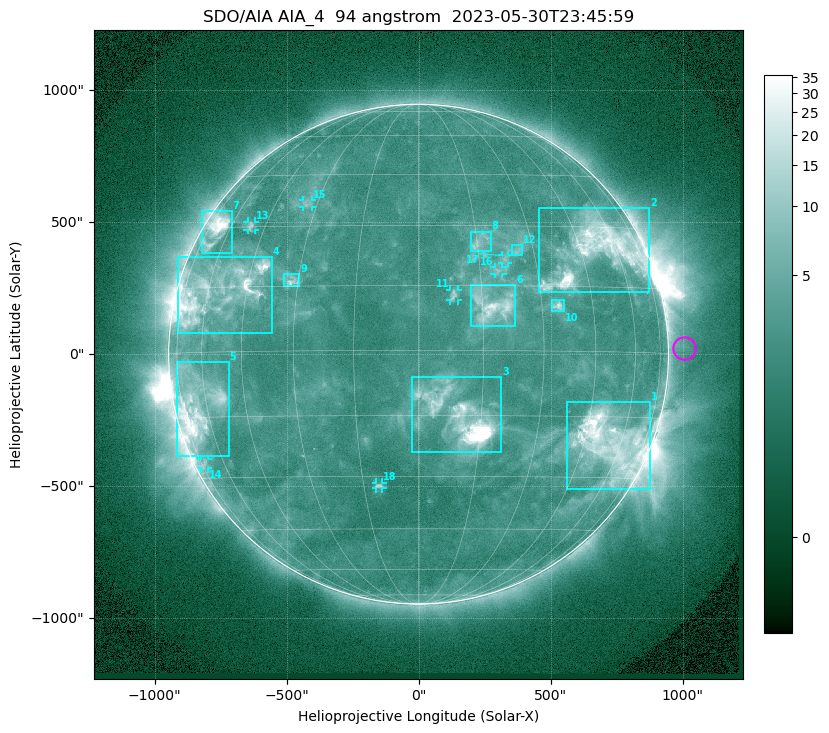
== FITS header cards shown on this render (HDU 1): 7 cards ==
TELESCOP= 'SDO/AIA '           / For AIA: SDO/AIA
INSTRUME= 'AIA_4   '           / For AIA: AIA_ATA1, AIA_ATA2, AIA_ATA3 or AIA_AT
WAVELNTH=                   94 / [angstrom] Wavelength
WAVEUNIT= 'angstrom'           / Wavelength unit: angstrom
DATE-OBS= '2023-05-30T23:45:59.138' / [ISO] Date when observation started; ISO 8
CTYPE1  = 'HPLN-TAN'           / CTYPE1: HPLN
CTYPE2  = 'HPLT-TAN'           / CTYPE2: HPLT

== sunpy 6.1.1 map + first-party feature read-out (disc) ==
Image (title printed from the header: SDO/AIA AIA_4  94 angstrom  2023-05-30T23:45:59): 1024 x 1024 px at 2.4 arcsec/px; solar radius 947 arcsec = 394 px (full disc in frame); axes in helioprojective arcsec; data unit not stated in the header (colour bar unlabelled)
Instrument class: DISC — disc imager (sunpy class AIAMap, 94 A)
Bright regions (active regions / flare kernels): reference = the median radial profile (limb darkening/brightening removed); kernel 9 px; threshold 5 sigma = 4.08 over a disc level ~2.52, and >= 1.15x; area >= 12 px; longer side >= 9 px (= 22 arcsec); searched inside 0.97 R_sun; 18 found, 18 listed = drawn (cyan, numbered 1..; 7 of them under ~33 arcsec drawn as corner ticks so the feature stays visible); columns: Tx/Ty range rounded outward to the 5 arcsec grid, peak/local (2 s.f.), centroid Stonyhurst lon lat
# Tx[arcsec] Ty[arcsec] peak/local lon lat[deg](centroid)
1 565..875 -510..-180 15 +54 -21
2 455..875 235..555 11 +51 +24
3 -25..315 -370..-85 34 +10 -15
4 -915..-555 80..370 12 -55 +14
5 -920..-720 -385..-30 13 -64 -12
6 200..370 105..265 9.5 +17 +10
7 -820..-705 385..545 18 -67 +29
8 200..275 390..465 4 +16 +26
9 -510..-450 255..305 5.1 -32 +16
10 505..550 160..205 5.9 +34 +10
11 120..150 205..245 4.3 +8 +13
12 350..395 375..415 3.5 +25 +24
13 -650..-620 470..505 4 -51 +30
14 -825..-800 -435..-395 3.2 -72 -26
15 -440..-405 560..585 3.2 -33 +36
16 285..320 305..330 3.1 +20 +19
17 315..340 345..375 3.2 +22 +22
18 -160..-135 -510..-485 3.9 -11 -32
Off-limb structures (1.02-1.3 R_sun): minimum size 162 px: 4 found; the strongest spans PA ~225..305 deg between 1.02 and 1.3 R_sun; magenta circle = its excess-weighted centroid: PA ~270 deg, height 1.06 R_sun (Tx ~1005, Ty ~25 arcsec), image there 1.5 x the reference